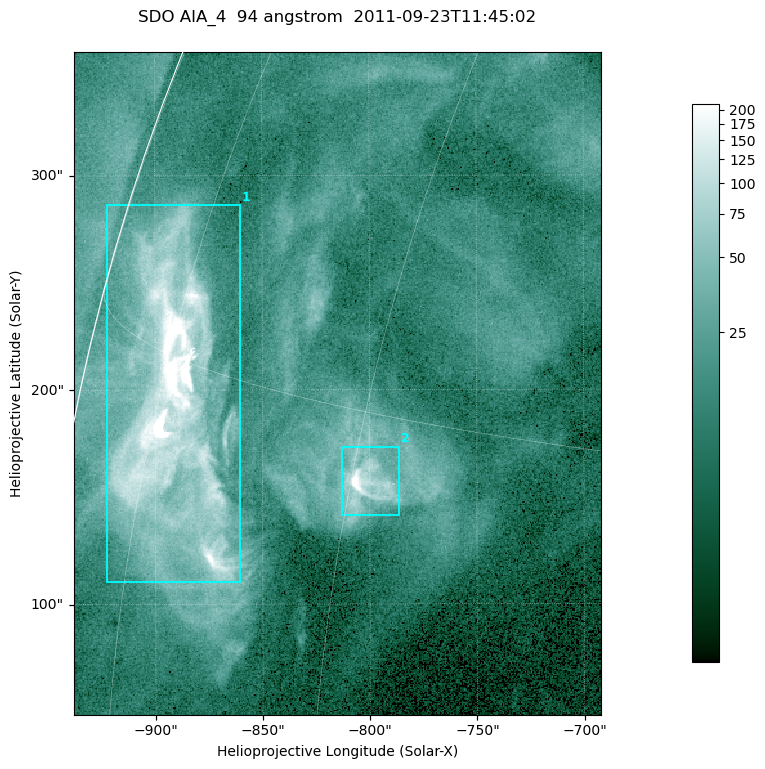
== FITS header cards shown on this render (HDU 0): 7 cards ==
TELESCOP= 'SDO     '           /
INSTRUME= 'AIA_4   '           /
WAVELNTH=                   94 /
WAVEUNIT= 'angstrom'           /
DATE-OBS= '2011-09-23T11:45:02.12' /
CTYPE1  = 'HPLN-TAN'           /
CTYPE2  = 'HPLT-TAN'           /

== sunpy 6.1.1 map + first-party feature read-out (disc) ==
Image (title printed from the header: SDO AIA_4  94 angstrom  2011-09-23T11:45:02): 410 x 515 px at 0.6 arcsec/px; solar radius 956 arcsec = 1593 px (partial field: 2.5% of the solar disc is inside the frame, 95% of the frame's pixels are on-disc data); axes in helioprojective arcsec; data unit not stated in the header (colour bar unlabelled)
Pointing: header CRPIX1/2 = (2058.48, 2043.05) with CRVAL1/2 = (0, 0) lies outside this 410 x 515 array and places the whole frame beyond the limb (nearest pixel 1.41 R_sun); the SolarSoft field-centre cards XCEN/YCEN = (-815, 203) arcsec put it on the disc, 1306 arcsec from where CRPIX/CRVAL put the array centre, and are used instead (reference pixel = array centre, CRVAL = XCEN/YCEN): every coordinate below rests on XCEN/YCEN
Orientation: roll -0.138 deg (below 1 deg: not rotated)
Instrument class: DISC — disc imager (sunpy class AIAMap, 94 A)
Bright regions (active regions / flare kernels): reference = the on-disc median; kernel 3 px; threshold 5 sigma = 45.3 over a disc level ~13.4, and >= 1.15x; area >= 211 px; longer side >= 5 px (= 3 arcsec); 2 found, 2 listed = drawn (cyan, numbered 1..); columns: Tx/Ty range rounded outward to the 2 arcsec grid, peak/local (2 s.f.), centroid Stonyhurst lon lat
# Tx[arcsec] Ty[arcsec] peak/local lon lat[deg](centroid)
1 -924..-860 110..288 46 -74 +14
2 -814..-786 140..174 21 -59 +13
Off-limb structures (1.02-1.3 R_sun): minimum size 105 px: none found